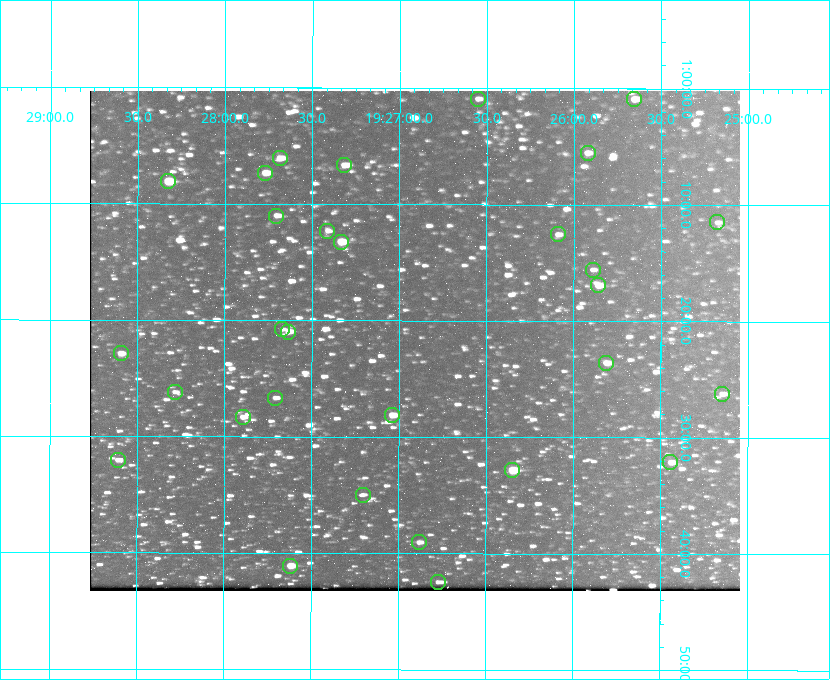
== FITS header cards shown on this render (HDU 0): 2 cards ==
NAXIS1  =                  650 / Width of table row in bytes
NAXIS2  =                  500 / Number of rows in table

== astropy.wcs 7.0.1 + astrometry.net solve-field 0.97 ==
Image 650 x 500 px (HDU 0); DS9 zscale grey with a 90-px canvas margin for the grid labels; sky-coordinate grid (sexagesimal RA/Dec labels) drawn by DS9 from the SOLVED WCS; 30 Tycho-2 reference stars matched to detected sources circled (green)
Header WCS: none
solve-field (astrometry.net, Tycho-2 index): SOLVED blind (the file carries no WCS)
Solved WCS: RA---TAN-SIP/DEC--TAN-SIP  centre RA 19:26:55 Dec +01:22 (291.73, +1.36 deg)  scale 5.16 arcsec/px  FOV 55.9' x 43.0'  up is +180 deg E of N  parity flipped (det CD > 0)
(file carries no celestial WCS; the grid is the blind solution)
Tycho-2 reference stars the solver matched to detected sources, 30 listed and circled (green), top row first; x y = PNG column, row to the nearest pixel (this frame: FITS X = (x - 90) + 1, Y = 500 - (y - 91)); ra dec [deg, ICRS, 3 dp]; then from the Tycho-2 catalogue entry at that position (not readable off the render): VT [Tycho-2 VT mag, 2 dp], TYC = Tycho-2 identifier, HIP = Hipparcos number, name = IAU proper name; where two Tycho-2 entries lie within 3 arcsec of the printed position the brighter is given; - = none
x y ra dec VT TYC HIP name
478 99 291.638 +1.015 11.72 465-554-1 - -
634 99 291.414 +1.016 11.47 465-1456-1 - -
588 153 291.480 +1.092 11.69 465-523-1 - -
280 158 291.921 +1.101 10.89 465-1942-1 - -
344 165 291.829 +1.111 10.78 465-2030-1 - -
265 173 291.942 +1.122 10.76 465-1161-1 - -
168 181 292.081 +1.135 10.24 465-979-1 - -
276 216 291.926 +1.184 11.49 465-1994-1 - -
717 222 291.294 +1.191 12.55 465-657-1 - -
327 231 291.853 +1.206 11.17 465-1444-1 - -
558 234 291.522 +1.209 11.81 465-867-1 - -
341 242 291.833 +1.221 9.77 465-1968-1 - -
593 270 291.472 +1.260 11.72 465-772-1 - -
598 285 291.465 +1.282 11.06 465-140-1 - -
282 329 291.918 +1.346 12.72 465-661-1 - -
288 332 291.908 +1.350 10.94 465-1840-1 - -
121 353 292.148 +1.381 10.77 465-611-1 - -
606 363 291.453 +1.393 11.17 465-261-1 - -
175 392 292.071 +1.436 12.12 465-1311-1 - -
722 394 291.287 +1.437 11.86 465-1616-1 - -
275 398 291.927 +1.444 11.17 465-873-1 - -
392 415 291.759 +1.468 10.00 465-530-1 - -
243 417 291.973 +1.472 10.69 465-577-1 - -
118 460 292.152 +1.534 10.91 465-857-1 - -
670 462 291.360 +1.535 11.71 465-397-1 - -
512 470 291.587 +1.547 9.51 465-596-1 - -
363 495 291.801 +1.583 12.28 465-1290-1 - -
419 542 291.720 +1.651 11.47 465-675-1 - -
290 566 291.905 +1.685 9.70 465-808-1 - -
438 582 291.693 +1.708 12.07 465-703-1 - -